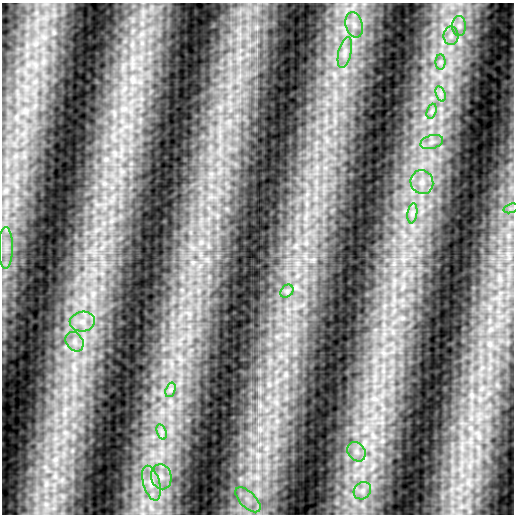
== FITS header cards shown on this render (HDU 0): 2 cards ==
NAXIS1  =                  512
NAXIS2  =                  512

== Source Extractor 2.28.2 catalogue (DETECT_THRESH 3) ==
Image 512 x 512 px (HDU 0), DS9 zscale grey, 1 PNG px = 1 image px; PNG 516 x 516 px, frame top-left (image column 1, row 512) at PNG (2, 3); each listed source drawn as its Kron ellipse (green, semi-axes under 4 px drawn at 4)
Background -0.0392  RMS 0.032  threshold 0.0947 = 3 sigma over >= 5 px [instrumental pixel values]
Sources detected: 22; all 22 listed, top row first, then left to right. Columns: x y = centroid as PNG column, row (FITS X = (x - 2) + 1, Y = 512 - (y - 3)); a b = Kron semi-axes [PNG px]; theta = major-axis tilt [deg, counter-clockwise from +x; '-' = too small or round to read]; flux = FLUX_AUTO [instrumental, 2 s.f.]
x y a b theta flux
354 25 13 8 -75 23
459 26 10 7 -90 13
451 36 9 7 89 14
345 52 16 6 77 20
441 62 8 5 -90 7.9
441 94 8 4 -72 8.4
432 111 8 4 71 7.4
432 142 12 6 16 16
422 182 12 11 - 29
511 208 7 4 18 5.9
412 213 10 5 82 9.8
6 248 21 7 89 28
287 291 7 5 45 7.7
82 322 12 10 9 27
74 342 10 8 -54 18
170 390 7 4 71 7
162 432 8 4 -72 7.9
356 452 10 8 -53 18
161 477 12 10 -76 27
151 483 18 8 -74 30
362 491 9 8 - 15
248 500 16 7 -45 27